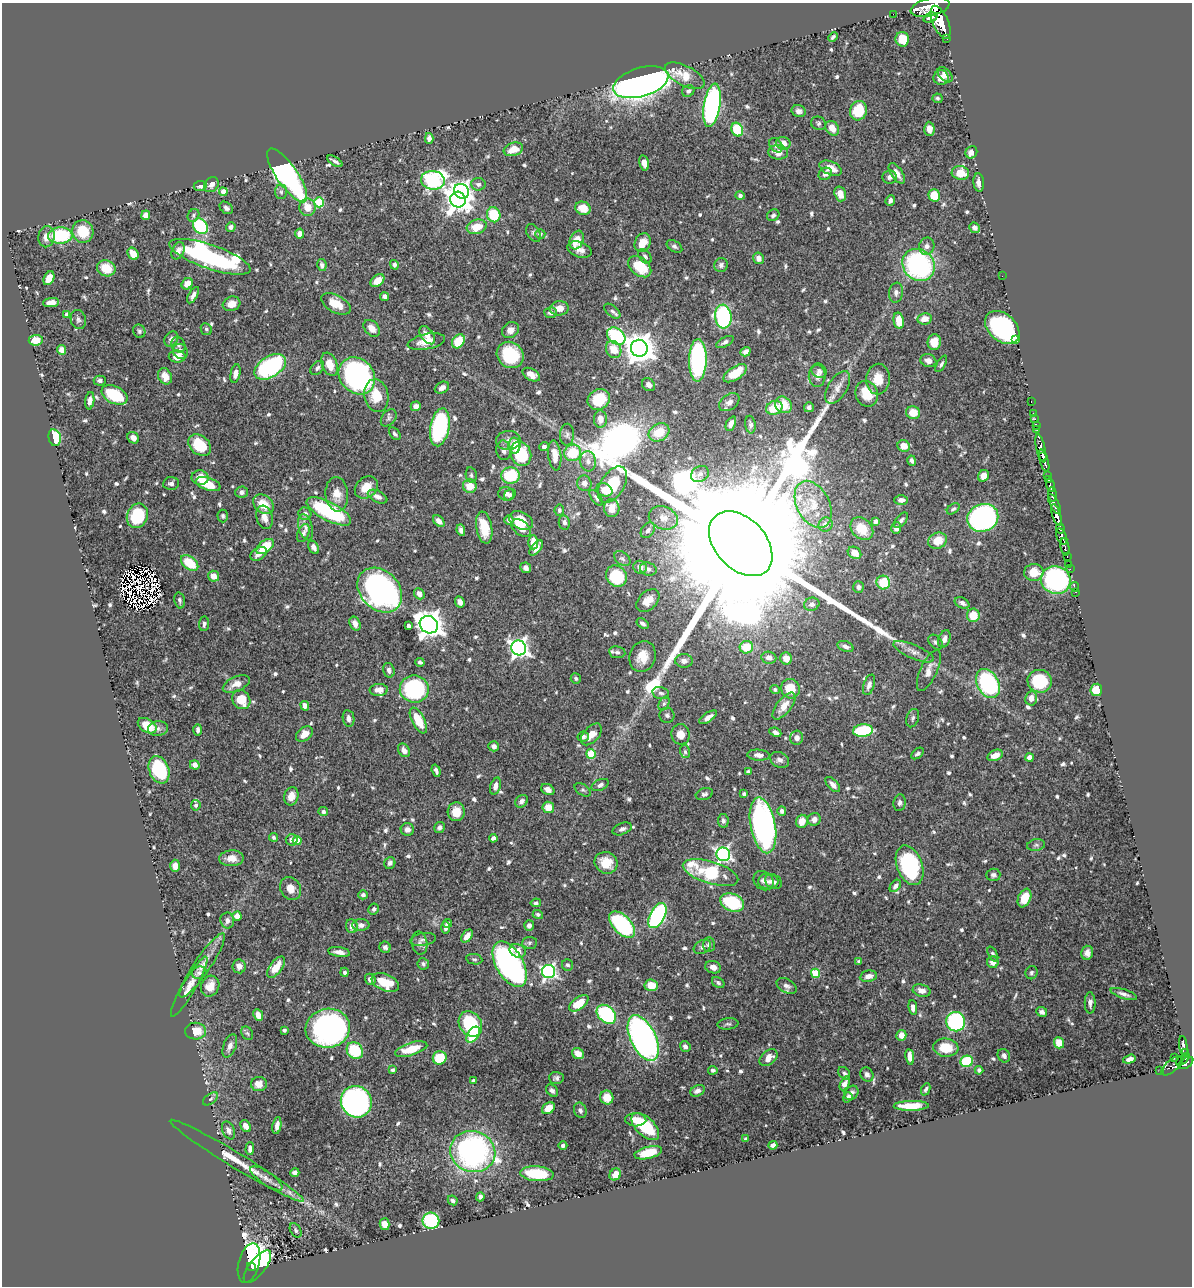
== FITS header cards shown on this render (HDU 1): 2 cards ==
NAXIS1  =                 1190
NAXIS2  =                 1284

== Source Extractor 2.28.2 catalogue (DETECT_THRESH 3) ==
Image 1190 x 1284 px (HDU 1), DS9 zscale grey, 1 PNG px = 1 image px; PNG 1194 x 1288 px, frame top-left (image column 1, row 1284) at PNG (2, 3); each listed source drawn as its Kron ellipse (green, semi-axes under 4 px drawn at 4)
Background 0.897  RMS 0.016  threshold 0.0475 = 3 sigma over >= 5 px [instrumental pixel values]
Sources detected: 759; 11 with non-positive FLUX_AUTO (blend fragments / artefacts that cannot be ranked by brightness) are neither listed nor drawn; of the other 748, the 500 brightest by FLUX_AUTO listed and drawn (248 fainter detections omitted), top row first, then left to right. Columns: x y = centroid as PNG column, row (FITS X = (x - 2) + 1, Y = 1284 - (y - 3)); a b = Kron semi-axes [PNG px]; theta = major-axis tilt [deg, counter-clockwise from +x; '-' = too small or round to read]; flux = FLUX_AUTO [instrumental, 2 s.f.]
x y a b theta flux
930 7 20 9 12 5600
893 14 2 2 - 8.2
930 18 7 4 21 550
940 22 17 7 -66 4000
833 37 5 3 - 2.3
947 38 3 3 - 98
902 39 7 7 - 26
945 75 9 5 -46 5.5
685 76 21 10 -27 20
941 78 7 7 - 7
641 82 28 14 17 830
688 91 6 5 - 3.3
937 98 5 4 - 2.5
712 105 22 8 81 310
799 111 7 6 - 4
858 111 10 8 73 40
818 123 7 6 - 2.6
832 128 8 6 -53 13
929 129 7 5 -85 9.6
737 130 7 5 -67 50
429 138 5 4 - 4.7
783 143 7 6 - 9.2
776 145 8 5 -49 4
513 149 10 6 17 15
778 152 10 7 -6 9.6
971 152 6 5 - 8.2
335 161 8 3 -33 3.2
644 163 7 4 -76 8.4
831 168 12 6 -22 11
897 173 11 5 -56 9.3
960 173 9 7 -13 21
825 174 7 5 36 5.7
287 175 32 10 -55 340
889 177 7 6 - 4.2
433 180 12 9 -7 320
979 183 9 5 -84 5.8
478 184 7 6 - 3.4
211 185 8 6 48 5
200 186 6 5 - 4.5
462 191 8 7 - 410
223 192 4 4 - 11
281 192 7 6 - 2.9
840 194 7 5 -73 9.8
934 195 6 5 - 26
740 196 5 4 - 2.9
458 200 8 7 - 970
890 200 5 4 - 3.6
319 202 5 5 - 54
307 207 9 8 - 14
226 208 7 5 -40 3.3
583 208 8 6 -20 17
146 215 5 4 - 10
193 215 7 5 59 2.5
494 215 7 6 - 46
773 215 6 5 - 3.1
200 226 8 6 -51 91
231 227 5 4 - 3.9
477 227 10 7 17 20
975 228 5 5 - 4.1
83 231 11 10 - 30
533 233 10 6 -59 2.7
300 234 5 4 - 6.5
540 234 5 5 - 3.1
60 236 12 8 3 77
46 237 11 8 78 8.6
577 240 10 6 68 22
643 243 10 7 64 13
674 246 8 5 -32 3
927 246 8 7 - 4.4
580 250 12 7 -18 7.9
178 251 9 6 66 6.4
133 254 6 5 - 11
645 256 8 5 -48 2.8
210 257 42 12 -19 240
758 258 6 5 - 7.3
322 265 6 4 -78 3.4
394 265 5 4 - 2.9
721 265 7 6 - 3.6
919 265 17 15 -45 190
640 267 13 8 -39 36
106 268 9 8 - 21
1002 276 2 2 - 5
49 278 7 5 63 12
377 281 8 5 40 14
187 284 6 5 - 12
896 293 10 7 81 4.6
193 295 9 4 60 4.8
385 297 4 4 - 4.4
51 303 8 4 6 9
232 304 9 7 17 11
336 304 16 8 -28 18
559 308 9 7 6 10
612 311 9 5 -41 3
550 313 6 5 - 4.8
67 315 4 4 - 6.9
723 317 12 8 -84 180
924 319 7 5 10 9.6
78 320 9 7 -73 3.7
899 321 8 5 -79 20
1002 327 19 13 -41 190
372 328 10 6 -47 8.2
206 329 6 5 - 2.7
511 330 9 7 37 6.5
139 331 7 6 - 2.5
427 335 10 6 -55 9.5
616 336 10 7 -39 120
171 339 8 6 51 4.9
1016 339 2 2 - 27
36 340 7 5 5 13
458 341 7 5 52 30
426 342 19 7 11 15
725 342 9 4 28 3.4
934 342 8 6 84 13
178 345 8 6 -60 3.3
639 348 8 8 - 1800
614 349 9 7 -64 18
62 350 5 4 - 7.8
180 351 8 7 - 7.7
746 352 5 4 - 4.9
510 355 14 12 -41 56
177 356 8 6 -2 10
698 360 21 9 89 200
928 361 8 6 -18 5.3
330 364 12 7 -67 15
941 364 9 3 61 2.4
270 367 17 10 32 160
317 368 8 5 46 2.9
819 371 8 7 - 3.3
735 373 13 6 33 27
235 374 9 5 78 6.9
531 375 9 6 -31 8.4
165 376 8 6 -61 9.7
357 376 20 17 -48 270
817 376 11 8 -88 5.9
878 379 15 11 87 17
100 381 6 5 - 3.3
649 385 7 5 -41 3.8
838 387 18 9 58 9.7
442 388 7 5 30 5.4
867 394 13 11 -67 25
115 395 14 8 -26 54
376 396 16 12 -80 22
599 399 12 10 33 31
90 401 9 4 83 5.4
729 402 11 7 35 5.8
1031 402 3 2 - 20
783 405 9 7 -40 21
416 406 5 4 - 5.1
809 407 5 4 - 3.1
774 408 8 6 24 25
913 413 7 6 - 18
1033 413 2 2 - 13
389 418 9 6 51 3
600 419 8 6 -87 9.5
1035 419 3 2 - 17
731 424 7 4 64 5.7
750 425 9 5 -84 3.1
1037 426 3 2 - 29
440 427 19 9 79 160
1037 430 2 2 - 12
659 432 11 8 30 24
395 434 7 4 -50 2.6
567 435 11 7 87 3.8
55 438 9 6 -78 43
133 438 6 5 - 7
508 440 12 9 1 6.7
200 445 13 9 -39 42
514 446 8 6 -87 16
904 446 6 5 - 13
544 447 5 4 - 3.1
1041 448 14 4 -77 1200
504 450 10 7 -83 5.5
573 453 8 8 - 32
521 454 12 10 -69 62
555 455 15 6 -83 13
1042 457 3 2 - 340
588 461 10 8 -83 6.5
912 461 5 4 - 3.3
1044 461 12 3 -74 1300
700 474 9 7 31 5.7
471 475 8 5 -80 2.6
510 475 9 8 - 66
1047 475 3 3 - 92
983 476 6 5 - 9
200 478 8 7 - 18
1048 480 3 3 - 230
171 483 8 6 7 4
584 483 8 7 - 5.1
208 484 13 6 -18 24
612 485 20 11 58 44
1050 485 6 3 -75 440
470 486 7 7 - 17
366 487 12 10 41 17
604 490 8 6 -24 7.1
241 492 6 5 - 4.6
337 494 17 11 -85 13
506 494 8 7 - 4.3
1052 494 7 3 -83 370
510 495 6 5 - 3.5
378 497 10 6 -25 5.4
596 498 9 5 -53 3
901 500 7 5 2 4.8
263 504 11 8 -39 20
813 504 25 16 -62 35
1055 504 11 3 -61 550
612 508 9 8 - 12
953 509 7 4 37 2.4
559 510 6 4 81 2.4
329 511 25 9 -28 100
305 514 6 6 - 3.9
1056 515 11 4 -71 2300
137 516 12 10 68 47
223 516 6 5 - 2.4
264 517 12 8 -72 8.7
663 518 15 11 -20 12
983 518 16 13 22 340
509 520 5 4 - 2.7
901 520 9 5 51 4
439 521 7 4 -47 6.4
521 521 13 8 -25 23
875 521 4 4 - 4.5
564 522 7 5 -80 4
826 524 7 6 - 4.7
306 527 13 7 -73 5.4
484 528 16 8 -80 29
521 528 11 7 -38 11
896 528 6 5 - 6.8
862 529 13 10 -44 25
1060 529 5 3 - 420
461 530 6 4 -80 4.3
648 530 9 6 51 3.5
303 533 9 5 67 2.8
1062 536 8 5 -67 1000
937 541 9 8 - 20
533 542 7 5 -89 16
741 544 38 25 -47 180000
265 546 10 6 37 31
314 547 7 4 -60 4.7
1065 547 9 3 -81 190
536 548 9 4 50 9
854 553 7 5 -32 10
259 554 9 5 31 7.1
1067 556 3 2 - 97
622 559 9 6 -38 3
190 563 10 6 -39 35
1069 565 3 3 - 42
640 567 7 6 - 5.5
526 568 5 5 - 4.1
648 569 8 6 -13 3.6
1070 569 2 2 - 11
1034 572 10 8 2 19
214 576 6 5 - 10
616 576 11 9 -48 60
1056 580 15 13 -19 180
883 582 7 6 - 31
858 587 6 5 - 3.3
1074 587 5 2 - 15
380 590 25 19 -45 320
1076 592 2 2 - 5.4
419 594 6 5 - 8.7
180 600 8 5 -78 2.9
648 601 13 9 44 11
460 602 5 4 - 6.7
962 603 8 5 -28 4.4
812 604 8 6 15 4.4
973 615 7 6 - 22
642 623 6 4 -34 3.4
204 624 7 5 84 3.2
355 624 7 5 -63 5.7
429 625 9 8 - 1400
409 626 4 3 - 4.4
944 639 9 6 70 5.6
935 642 8 6 -48 2.9
845 646 8 5 -22 4.1
746 647 6 6 - 26
519 648 7 7 - 480
617 652 8 6 -8 2.9
914 652 22 7 -23 8.7
643 657 16 13 73 19
769 658 7 6 - 6
786 658 6 6 - 10
684 661 9 6 -5 5.9
420 662 4 3 - 2.8
389 670 7 5 -74 3.6
929 670 22 8 66 10
576 679 5 5 - 2.3
1040 681 12 11 - 58
988 683 15 10 -61 170
236 684 14 7 23 11
869 685 10 5 72 5.2
414 689 14 13 - 140
775 689 4 4 - 2.5
790 689 10 9 - 22
379 690 9 6 3 7.7
1096 690 6 6 - 18
661 693 8 5 -14 3.4
1031 698 7 6 - 7.8
241 700 10 8 -55 25
664 704 7 5 62 2.3
305 706 5 4 - 5
784 706 16 7 52 12
667 715 7 7 - 3.1
708 717 10 4 34 6.8
348 718 8 6 -81 5
913 718 9 6 73 3
418 720 14 6 -62 29
147 726 10 6 -31 23
158 729 10 7 6 4.1
198 730 6 3 88 3.3
863 730 10 6 6 67
775 732 6 4 -25 3.5
304 734 9 6 41 10
591 734 13 7 47 11
681 734 10 9 - 10
583 737 5 5 - 3.7
797 738 7 6 - 5.7
494 746 5 5 - 4.6
404 750 7 5 -57 6.2
685 752 6 5 - 2.4
918 753 7 4 37 2.7
591 754 5 4 - 46
758 755 11 5 -3 5.2
995 755 8 5 24 13
1030 757 4 4 - 13
780 760 10 7 -29 4.6
195 765 5 4 - 5.6
159 770 14 10 -69 62
436 771 6 3 -71 3.1
748 772 4 3 - 2.5
600 785 9 5 24 3.8
833 785 9 5 -47 6
495 786 9 5 72 6.3
548 789 7 5 -30 5.5
583 790 9 5 -33 2.4
704 794 9 5 18 2.9
744 794 4 3 - 3
291 796 9 7 76 11
521 801 7 5 48 4.6
899 803 8 6 82 3.5
196 805 5 5 - 2.6
548 807 5 5 - 18
323 811 5 4 - 3.9
782 811 4 4 - 3.6
456 812 9 8 - 16
814 819 6 6 - 5.7
723 821 7 5 -80 3.4
802 821 7 5 74 14
763 825 28 12 -79 290
439 827 6 5 - 3.3
407 829 6 6 - 5
622 829 10 5 21 4.1
274 837 4 4 - 2.7
493 838 4 4 - 3.3
292 840 6 6 - 4.8
297 841 4 4 - 20
1036 845 9 5 10 2.7
723 854 7 6 - 270
231 858 12 8 2 10
390 863 6 5 - 3.3
606 863 12 10 -28 22
910 865 21 12 -69 120
175 866 6 5 - 7.4
711 873 29 11 -17 83
993 875 7 6 - 3.2
763 881 11 9 -41 5.4
768 881 10 8 -5 5.1
773 882 9 7 -34 3.9
895 886 7 4 49 3.9
290 888 12 10 -58 11
363 895 5 4 - 3.1
1024 898 10 6 68 17
732 902 12 8 -23 64
536 903 5 4 - 2.5
374 909 5 5 - 2.7
538 914 5 4 - 2.5
237 916 4 4 - 11
657 916 14 7 61 210
227 921 8 7 - 6
448 923 4 4 - 2.8
622 924 16 9 -45 160
361 925 8 6 3 5.8
352 926 7 6 - 6.5
529 926 5 5 - 4.5
446 928 6 4 -89 4
467 936 7 4 53 8.1
423 939 13 6 9 4
419 943 11 7 -80 4.5
529 943 7 6 - 2.3
709 945 7 6 - 3.9
385 947 6 5 - 4
702 947 9 6 31 3.8
518 951 8 6 -23 8.4
339 952 11 4 -8 6.7
1087 953 7 6 - 5.2
993 954 8 4 -61 2.8
474 959 8 5 -9 2.4
859 961 4 3 - 2.6
993 962 6 5 - 7.8
423 964 6 5 - 2.6
510 964 25 13 -60 400
202 965 38 8 56 17
567 965 5 5 - 2.9
239 966 7 6 - 6.5
276 967 12 6 53 18
713 967 8 6 -21 6.9
345 972 4 4 - 3.2
549 972 6 6 - 270
199 973 7 6 - 3.1
816 973 5 4 - 36
1031 973 7 6 - 2.6
868 976 8 5 11 6.7
370 979 5 5 - 5.2
385 983 14 8 -23 30
718 983 7 5 -35 2.5
651 985 6 5 - 18
210 986 11 9 64 12
787 986 11 7 -30 4.7
189 987 34 7 60 13
922 991 9 6 -16 6.4
1124 994 14 4 -18 5.1
579 1003 11 6 36 28
1090 1003 11 5 -90 4.8
913 1008 7 4 -84 6.3
1042 1012 5 4 - 3.6
606 1014 11 8 -43 110
258 1015 6 4 -66 8.7
956 1022 10 9 - 180
470 1024 13 11 -54 87
728 1024 10 5 7 2.7
328 1028 22 19 8 370
284 1030 4 4 - 2.4
196 1031 10 8 -2 19
247 1033 7 5 -60 2.3
473 1035 9 5 54 59
901 1035 5 5 - 11
643 1038 24 12 -65 500
1059 1043 6 5 - 18
230 1046 12 6 69 6.3
685 1046 6 5 - 3.5
1183 1046 10 4 -81 210
946 1048 13 9 -6 27
411 1049 17 6 17 29
355 1051 9 7 -48 54
1185 1053 4 3 - 90
578 1054 6 5 - 10
1004 1056 7 6 - 3.5
910 1057 8 4 -82 11
1174 1057 2 2 - 12
440 1058 7 6 - 35
769 1058 10 7 40 8.6
1129 1059 6 4 17 5.1
1183 1059 8 3 40 510
967 1061 6 5 - 66
1186 1063 8 5 33 600
1172 1066 13 6 39 110
393 1070 4 3 - 3.5
713 1070 5 4 - 2.7
979 1070 4 4 - 2.8
1160 1070 2 2 - 4.1
844 1073 7 5 -48 2.4
867 1075 7 6 - 4
556 1078 7 6 - 3.2
473 1081 4 4 - 3.8
845 1083 7 4 61 7.2
259 1084 8 7 - 8.4
926 1089 6 3 66 2.4
552 1090 7 5 -45 3.6
697 1091 7 5 25 5.1
851 1093 8 6 43 4.1
607 1097 7 6 - 18
848 1097 5 4 - 3.7
211 1099 9 5 38 2.3
356 1102 16 15 - 450
911 1106 17 5 1 28
548 1108 7 5 35 14
580 1110 8 6 -69 3.6
636 1120 10 6 -2 12
246 1126 6 5 - 6.7
277 1126 9 4 81 5.9
645 1127 17 9 -43 52
229 1130 9 6 -68 4.5
746 1139 4 3 - 2.6
773 1145 4 4 - 4.3
563 1146 4 4 - 2.4
250 1149 6 4 88 4.2
473 1151 23 20 -19 290
648 1153 14 6 14 25
237 1161 78 7 -31 24
295 1172 5 4 - 4.2
537 1174 17 7 -5 41
615 1174 6 5 - 9.3
266 1178 19 6 -35 7.4
480 1197 4 4 - 3.9
453 1200 5 4 - 2.6
431 1221 8 8 - 110
385 1224 6 5 - 11
296 1230 8 5 -60 2.5
249 1263 20 10 75 400
251 1267 4 3 - 130
257 1267 20 8 52 110
At the frame edge (FLAGS 8, measured only in part): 1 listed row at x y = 930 7
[248 fainter detections neither listed nor drawn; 11 non-positive-flux detections neither listed nor drawn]